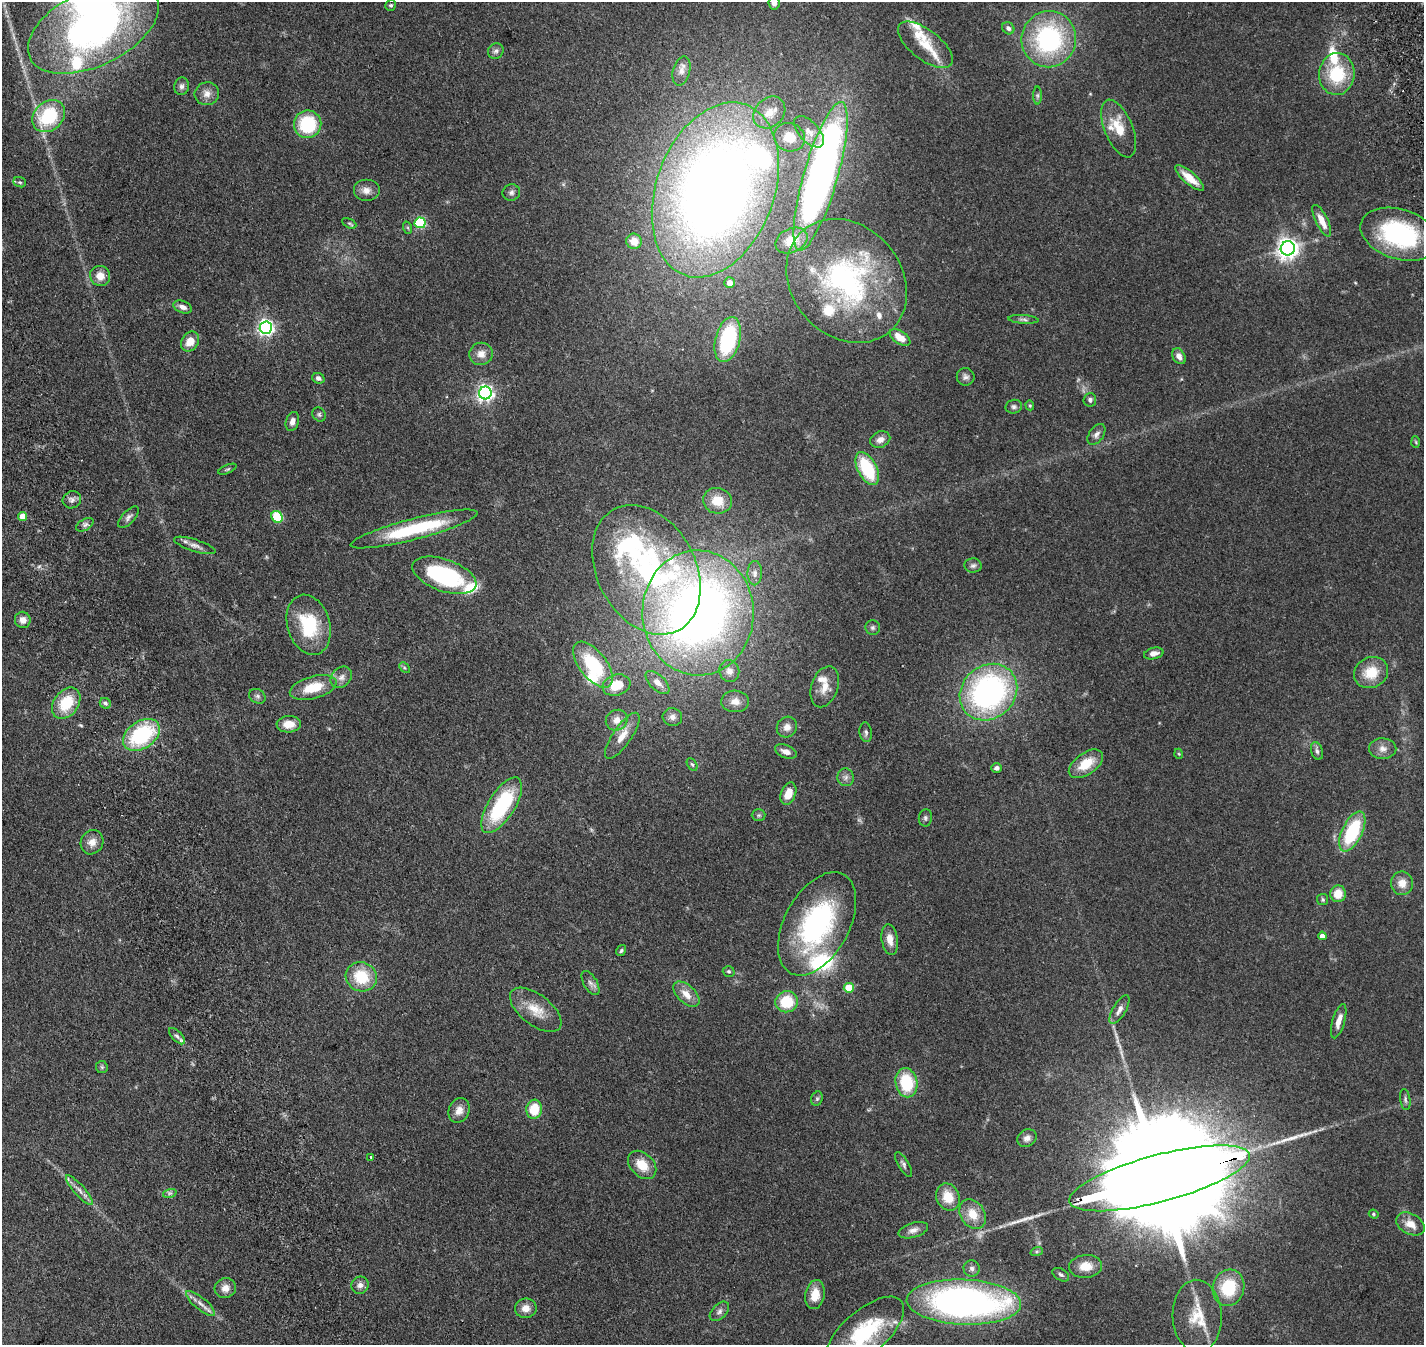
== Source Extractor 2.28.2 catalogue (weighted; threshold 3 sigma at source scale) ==
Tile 7 of 4 x 4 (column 3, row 2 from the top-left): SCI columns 3105-4526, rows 3157-4499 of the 6204 x 6198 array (HDU 1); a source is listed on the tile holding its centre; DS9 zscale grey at full resolution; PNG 1426 x 1347 px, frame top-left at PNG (2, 2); each listed source drawn as its Kron ellipse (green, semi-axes under 4 px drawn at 4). Shown black and unused: <1% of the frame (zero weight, under 2 of 4 exposures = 12% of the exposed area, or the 3 px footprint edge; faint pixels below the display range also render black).
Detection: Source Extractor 2.28.2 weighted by HDU 2 'WHT'; one run over the whole footprint, this tile lists its part. Background 0.132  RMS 0.0062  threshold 0.0281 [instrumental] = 3 sigma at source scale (4.5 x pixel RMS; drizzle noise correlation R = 1.50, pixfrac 1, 0.05/0.05 arcsec/px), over >= 5 px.
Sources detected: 177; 1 inside a brighter object's white glare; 1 cosmic-ray / hot-pixel residue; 1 long thin detection or spike segment (spike, bleed or trail) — neither listed nor drawn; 17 inside a brighter listed object's ellipse — not listed separately; the other 157 listed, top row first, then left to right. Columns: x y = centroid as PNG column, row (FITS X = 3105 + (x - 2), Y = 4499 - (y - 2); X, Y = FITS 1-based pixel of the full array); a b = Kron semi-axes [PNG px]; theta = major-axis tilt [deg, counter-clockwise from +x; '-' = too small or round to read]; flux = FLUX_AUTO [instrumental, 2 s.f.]
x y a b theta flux
774 3 6 6 - 2.1
391 5 6 5 - 0.94
93 28 70 38 26 190
1008 28 6 5 - 1.7
1049 39 28 27 - 67
925 45 33 15 -38 12
496 51 8 7 - 1.6
681 71 15 8 75 3.4
1337 74 21 17 85 24
182 86 9 7 77 1.8
207 94 12 11 - 3.9
1037 96 9 4 90 1
769 112 17 14 44 7.7
49 116 18 14 43 32
308 124 14 13 - 29
1119 129 30 14 -67 13
809 132 19 10 -47 5.7
789 137 16 14 -24 9.8
821 176 77 17 74 300
1190 178 18 6 -40 8
20 182 6 5 - 0.89
366 190 13 11 0 3.7
715 190 91 59 70 570
511 192 9 8 - 1.7
1322 221 17 6 -64 6
349 223 8 4 -27 0.92
420 223 5 5 - 45
408 228 6 4 -72 0.67
1399 234 40 25 -18 64
791 240 17 12 25 6.4
634 241 8 7 - 5.3
1288 248 7 7 - 360
100 276 10 10 - 5.7
847 281 67 55 -49 110
730 283 5 5 - 3.4
183 307 9 6 -21 2.7
1023 319 15 4 -4 1.6
266 328 6 6 - 170
900 338 12 6 -35 6.8
728 340 23 12 75 43
190 342 11 8 57 6.6
481 354 12 11 - 4.4
1179 356 8 6 -58 3
966 377 9 8 - 1.9
318 378 6 5 - 1.6
485 393 6 6 - 170
1090 400 7 6 - 1.5
1030 405 5 4 - 0.63
1014 407 8 7 - 1.3
319 414 7 6 - 1.2
292 421 10 6 72 2.8
1096 434 12 7 55 2.1
880 439 10 8 23 3
1416 442 6 4 -87 0.57
227 469 10 4 23 0.81
867 469 18 9 -62 27
72 500 9 8 - 2.1
717 501 14 12 -15 9.5
22 517 4 4 - 7.7
128 517 13 6 47 1.9
277 517 6 5 - 37
85 525 9 5 30 1.6
414 529 65 10 15 40
195 545 22 6 -17 3.3
973 566 9 7 2 1.5
646 570 69 49 -62 110
755 573 12 7 90 2.4
444 575 34 16 -19 55
698 613 62 55 -88 390
23 620 8 7 - 3.4
309 625 30 21 -74 27
873 627 7 7 - 1.4
1154 653 10 5 13 2.9
593 665 27 13 -52 29
404 668 6 4 -45 0.7
729 671 11 10 - 3.3
1371 673 17 15 27 12
341 677 12 9 45 3.1
658 682 14 7 -43 4.6
617 685 14 10 17 11
825 687 21 13 71 7
313 688 24 11 16 14
988 692 30 26 42 130
257 696 8 7 - 1.5
735 701 14 11 -3 4.4
66 703 17 12 53 17
105 703 6 5 - 1.2
672 717 10 9 - 2.4
617 720 11 10 - 4
289 724 12 8 4 6.3
787 727 11 9 47 3.6
866 732 10 6 -83 1.4
141 735 20 13 33 44
622 736 27 9 55 6.7
1383 749 13 10 -1 3.7
1317 751 9 5 -74 1.5
786 752 11 6 -21 3.8
1179 754 5 3 - 0.41
692 764 7 4 -61 0.77
1086 764 19 10 35 11
997 768 5 5 - 1.7
846 777 9 8 - 2.1
788 793 11 7 69 7.3
502 805 32 13 58 42
759 815 7 6 - 1.1
925 818 8 6 82 1.4
1352 832 21 10 64 34
92 842 12 11 - 4.3
1402 883 12 11 - 5.3
1338 894 8 8 - 8.2
1323 900 6 5 - 0.91
817 924 56 32 61 90
1322 936 4 4 - 3
890 939 15 8 -81 4.9
621 951 6 4 57 0.8
729 971 6 5 - 0.82
361 977 16 14 -26 18
590 983 13 6 -59 2.2
849 988 5 5 - 16
686 994 16 8 -43 5.6
787 1002 11 10 - 18
536 1010 30 15 -38 11
1119 1010 16 6 59 3
1339 1021 18 6 73 4.9
177 1036 10 5 -45 1.7
102 1067 6 5 - 0.86
906 1083 15 11 -79 24
817 1099 7 5 69 1.1
1405 1100 11 5 -81 1.3
534 1109 9 8 - 13
459 1110 13 10 69 4.5
1027 1138 10 8 34 2.6
370 1157 4 2 - 0.47
904 1164 14 5 -59 1.6
642 1165 16 11 -44 9.3
1159 1178 93 23 15 30000
79 1190 19 5 -49 3.3
170 1193 7 4 18 1.1
948 1197 14 11 -66 9.8
973 1214 16 12 -59 8.6
1374 1214 5 4 - 0.64
1410 1224 15 10 -29 5.9
913 1230 15 7 16 2.9
1037 1251 6 4 19 0.83
1086 1266 16 11 4 8.2
972 1268 8 8 - 1.8
1061 1275 9 5 -32 1.3
360 1285 9 8 - 2.6
225 1288 11 10 - 3.9
1229 1288 18 15 73 22
815 1295 15 9 79 8
964 1302 57 22 -2 210
200 1303 18 6 -40 3.5
526 1308 11 9 8 4.4
719 1311 12 7 46 2
1197 1316 36 24 -88 18
865 1332 47 22 41 42
Overlapping masked pixels (flux is a lower limit): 1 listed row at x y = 1159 1178
Isophote crosses this tile's border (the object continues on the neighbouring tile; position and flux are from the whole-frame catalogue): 3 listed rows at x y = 774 3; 93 28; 865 1332